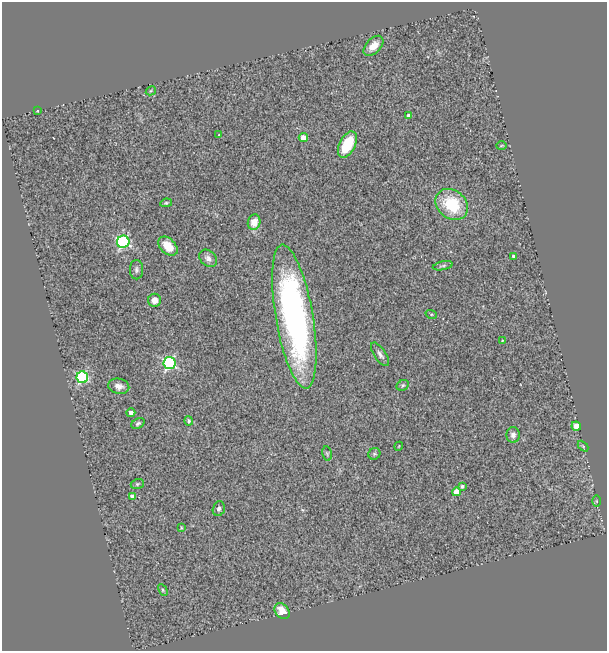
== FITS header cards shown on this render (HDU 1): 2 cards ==
NAXIS1  =                  605
NAXIS2  =                  649

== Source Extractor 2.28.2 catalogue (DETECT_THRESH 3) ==
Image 605 x 649 px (HDU 1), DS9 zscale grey, 1 PNG px = 1 image px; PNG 609 x 653 px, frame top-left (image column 1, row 649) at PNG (2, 2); each listed source drawn as its Kron ellipse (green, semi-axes under 4 px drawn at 4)
Background 0.775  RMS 0.11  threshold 0.339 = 3 sigma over >= 5 px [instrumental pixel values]
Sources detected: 44; all 44 listed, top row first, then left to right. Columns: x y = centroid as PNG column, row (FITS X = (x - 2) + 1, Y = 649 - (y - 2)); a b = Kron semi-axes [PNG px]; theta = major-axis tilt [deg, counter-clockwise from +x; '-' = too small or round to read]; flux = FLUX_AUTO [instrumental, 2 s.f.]
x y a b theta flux
373 46 12 7 46 85
151 91 5 4 - 8.3
37 111 3 3 - 6.1
409 116 4 4 - 60
219 135 3 2 - 5.6
303 138 4 4 - 94
347 145 14 8 63 300
501 146 5 3 - 7.3
166 203 6 4 9 12
452 204 18 14 -39 420
254 222 8 6 74 100
123 242 6 6 - 1100
168 246 11 7 -44 160
513 256 3 3 - 17
208 258 10 7 -45 39
443 266 10 3 12 13
136 270 10 6 -89 26
154 300 6 6 - 63
431 314 6 4 -18 10
294 316 73 18 -80 3100
502 340 2 2 - 5.1
380 354 14 6 -56 35
169 363 6 6 - 1300
82 377 6 5 - 920
403 385 6 5 - 14
119 386 10 7 -13 49
131 413 4 4 - 30
189 421 5 4 - 19
138 423 7 5 33 19
576 426 5 4 - 120
513 435 8 6 90 32
399 446 4 3 - 6.4
583 446 6 4 -46 9.6
327 454 7 4 -82 12
374 454 6 5 - 15
137 484 6 5 - 13
462 486 3 3 - 16
456 492 4 4 - 130
132 496 4 4 - 41
596 501 6 4 -89 9.4
219 509 7 6 - 28
181 528 4 3 - 6.8
163 590 6 4 -62 11
282 611 9 6 -50 120